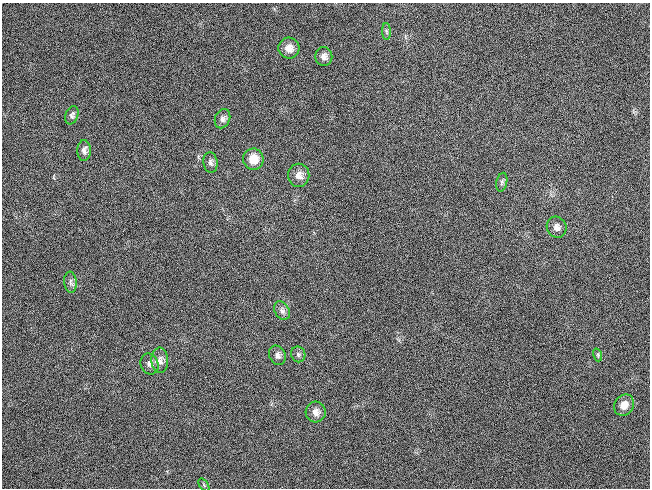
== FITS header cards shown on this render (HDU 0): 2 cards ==
NAXIS1  =                  648 / length of data axis 1
NAXIS2  =                  486 / length of data axis 2

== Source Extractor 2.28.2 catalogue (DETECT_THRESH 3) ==
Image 648 x 486 px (HDU 0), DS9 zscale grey, 1 PNG px = 1 image px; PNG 652 x 490 px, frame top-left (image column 1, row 486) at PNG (2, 3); each listed source drawn as its Kron ellipse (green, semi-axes under 4 px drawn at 4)
Background 119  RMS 26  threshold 78.2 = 3 sigma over >= 5 px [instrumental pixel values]
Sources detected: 21; all 21 listed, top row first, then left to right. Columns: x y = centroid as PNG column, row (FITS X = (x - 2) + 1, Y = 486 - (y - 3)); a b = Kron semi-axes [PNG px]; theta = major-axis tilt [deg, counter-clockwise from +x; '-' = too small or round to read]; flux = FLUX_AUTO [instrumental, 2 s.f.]
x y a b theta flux
386 31 8 4 -88 3100
289 48 10 10 - 15000
324 56 9 8 - 9400
72 115 9 6 69 5700
222 119 10 7 67 6700
84 150 10 6 90 7500
253 159 10 10 - 28000
210 162 10 7 -83 6000
299 175 11 10 - 13000
502 182 9 5 77 4400
557 227 10 9 - 10000
70 282 10 6 -84 5700
282 311 10 7 -58 6800
298 354 8 7 - 4600
277 355 10 8 -66 7800
598 355 7 4 -72 2700
160 360 13 8 -89 11000
150 364 11 8 -67 8400
624 405 11 9 57 16000
316 412 10 10 - 12000
204 485 7 4 -54 2300